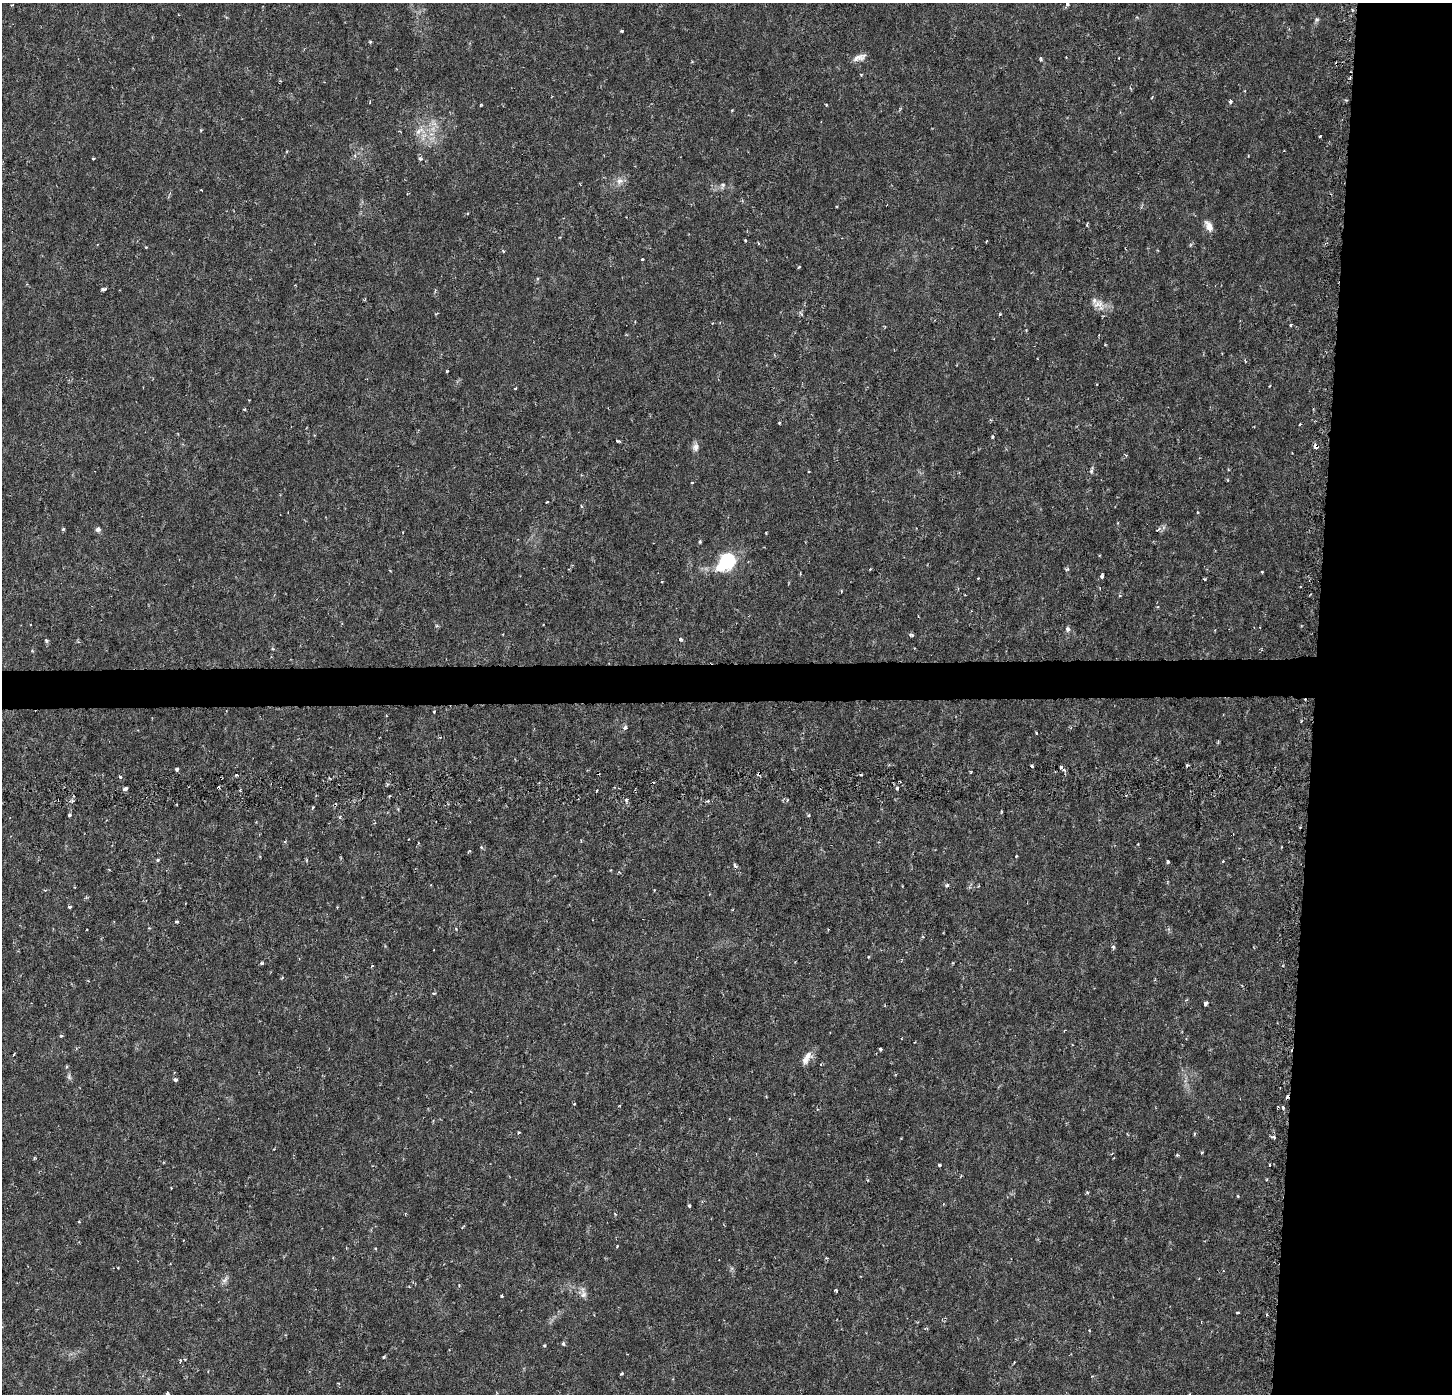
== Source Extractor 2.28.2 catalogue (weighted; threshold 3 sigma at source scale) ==
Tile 6 of 3 x 3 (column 3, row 2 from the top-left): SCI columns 2935-4384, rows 1707-3098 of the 4384 x 4706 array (HDU 1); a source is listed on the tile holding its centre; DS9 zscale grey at full resolution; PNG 1454 x 1396 px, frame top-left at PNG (2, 3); no overlay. Shown black and unused: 12% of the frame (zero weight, under 3 of 6 exposures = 4% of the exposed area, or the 3 px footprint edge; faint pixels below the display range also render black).
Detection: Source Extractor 2.28.2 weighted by HDU 2 'WHT'; one run over the whole footprint, this tile lists its part. Background 8.99e-04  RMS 8.5e-04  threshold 0.00348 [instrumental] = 3 sigma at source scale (4.09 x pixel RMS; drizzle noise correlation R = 1.36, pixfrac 0.8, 0.0396/0.0396 arcsec/px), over >= 5 px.
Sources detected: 164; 1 inside a brighter object's white glare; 6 cosmic-ray / hot-pixel residue — not listed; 1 inside a brighter listed object's ellipse — not listed separately; the other 156 listed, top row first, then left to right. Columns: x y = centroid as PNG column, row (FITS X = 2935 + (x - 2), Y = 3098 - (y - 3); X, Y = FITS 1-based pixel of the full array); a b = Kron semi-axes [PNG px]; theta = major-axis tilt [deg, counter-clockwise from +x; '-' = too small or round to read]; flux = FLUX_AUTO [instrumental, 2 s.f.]
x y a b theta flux
1067 4 5 4 - 0.19
1352 10 5 3 - 0.093
1316 20 7 6 - 0.18
622 31 4 3 - 0.098
370 42 4 3 - 0.11
859 57 17 8 17 0.53
1041 59 6 4 -83 0.15
861 75 4 4 - 0.082
1152 97 5 3 - 0.065
1230 101 5 5 - 0.15
481 105 3 3 - 0.066
826 105 4 3 - 0.067
419 131 17 8 28 0.83
1320 136 3 3 - 0.088
93 158 4 3 - 0.063
420 159 6 4 -5 0.14
619 181 10 9 - 0.52
722 185 9 6 67 0.24
201 190 3 2 - 0.053
837 206 3 2 - 0.059
1087 225 5 3 - 0.087
1209 226 14 8 -60 0.61
745 240 3 3 - 0.077
986 241 3 2 - 0.097
758 243 4 3 - 0.078
146 247 4 3 - 0.073
503 251 5 3 - 0.089
642 259 3 2 - 0.09
799 267 3 3 - 0.11
295 285 3 2 - 0.06
103 289 6 4 8 0.17
365 299 4 3 - 0.078
1098 304 16 9 3 0.75
802 314 6 4 -63 0.13
1000 314 3 3 - 0.088
1291 325 3 3 - 0.14
447 371 3 2 - 0.086
1269 386 4 2 - 0.059
515 388 3 3 - 0.12
244 409 5 3 - 0.073
991 420 5 3 - 0.077
779 423 4 3 - 0.072
1300 424 3 2 - 0.069
314 435 4 3 - 0.061
992 437 5 3 - 0.088
618 441 4 2 - 0.11
1316 446 4 4 - 1.1
695 447 12 8 89 0.39
1091 470 11 4 78 0.2
808 471 3 2 - 0.071
692 482 4 2 - 0.074
547 502 3 2 - 0.07
581 506 3 3 - 0.13
63 529 3 3 - 0.13
98 529 6 6 - 0.24
1158 529 8 3 44 0.11
766 533 3 2 - 0.067
700 541 5 4 - 0.1
728 560 12 10 84 6.2
1067 569 6 5 - 0.12
1262 572 3 2 - 0.087
1102 576 6 4 72 0.19
841 591 5 3 - 0.092
1120 595 5 4 - 0.11
342 624 4 3 - 0.068
437 626 5 3 - 0.099
1068 629 7 6 - 0.22
911 635 6 4 -10 0.15
680 639 5 4 - 0.17
46 640 6 4 -74 0.15
273 649 5 3 - 0.088
434 712 4 3 - 0.062
625 727 6 5 - 0.23
1036 733 3 2 - 0.069
1218 742 4 4 - 0.086
1032 766 4 3 - 0.099
1061 767 5 5 - 0.16
177 769 4 4 - 0.16
759 773 5 4 - 0.17
236 775 4 3 - 0.13
120 777 5 3 - 0.089
125 788 4 3 - 0.33
897 788 5 4 - 0.22
597 791 3 2 - 0.1
1126 795 3 3 - 0.081
787 800 4 4 - 0.11
708 801 5 4 - 0.13
335 805 5 4 - 0.12
313 807 4 3 - 0.1
398 809 4 4 - 0.083
1001 812 5 3 - 0.076
69 815 4 3 - 0.2
809 815 4 4 - 0.097
340 817 5 4 - 0.12
481 847 5 5 - 0.12
1016 856 3 3 - 0.064
158 860 4 4 - 0.12
306 860 5 3 - 0.088
1223 861 3 3 - 0.099
1168 862 3 3 - 0.22
735 865 7 4 -54 0.17
431 885 3 2 - 0.062
947 885 5 5 - 0.15
74 887 3 2 - 0.054
86 897 5 3 - 0.086
69 907 3 3 - 0.18
176 922 3 3 - 0.25
456 929 4 3 - 0.073
1113 947 5 4 - 0.15
868 957 4 3 - 0.094
262 963 3 3 - 0.21
434 993 5 3 - 0.1
1186 1000 4 3 - 0.078
1206 1003 4 3 - 0.42
1065 1030 3 2 - 0.053
61 1036 4 4 - 0.1
901 1039 3 2 - 0.08
880 1049 4 3 - 0.17
14 1054 4 2 - 0.069
807 1057 19 8 61 0.7
66 1067 5 3 - 0.088
69 1076 10 5 -79 0.21
175 1080 5 5 - 0.14
766 1096 4 3 - 0.063
574 1104 3 2 - 0.073
1283 1108 5 4 - 0.15
518 1132 4 3 - 0.094
1194 1133 5 3 - 0.092
1274 1137 5 5 - 0.19
1202 1152 4 3 - 0.073
1177 1155 3 3 - 0.13
939 1165 3 3 - 0.24
1270 1165 3 2 - 0.092
171 1188 3 2 - 0.066
1087 1192 4 4 - 0.099
1238 1196 3 2 - 0.099
689 1206 5 3 - 0.1
615 1214 4 3 - 0.078
79 1222 4 3 - 0.068
375 1248 4 3 - 0.074
826 1258 4 3 - 0.086
170 1264 3 2 - 0.058
225 1280 10 6 50 0.3
409 1287 4 3 - 0.072
836 1290 4 3 - 0.1
583 1294 16 7 -83 0.46
502 1296 3 3 - 0.27
1237 1313 3 3 - 0.13
563 1343 5 4 - 0.15
544 1345 4 4 - 0.11
384 1357 4 4 - 0.092
185 1359 3 3 - 0.078
180 1360 4 3 - 0.077
1014 1362 3 2 - 0.057
621 1374 4 3 - 0.1
167 1393 4 3 - 0.11
Overlapping masked pixels (flux is a lower limit): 3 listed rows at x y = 1316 446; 759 773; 335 805
Isophote crosses this tile's border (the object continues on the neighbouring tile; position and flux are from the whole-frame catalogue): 2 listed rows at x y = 1067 4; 167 1393
Unlisted compact peaks at least as high as the median listed source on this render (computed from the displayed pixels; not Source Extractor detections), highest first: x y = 617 1246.